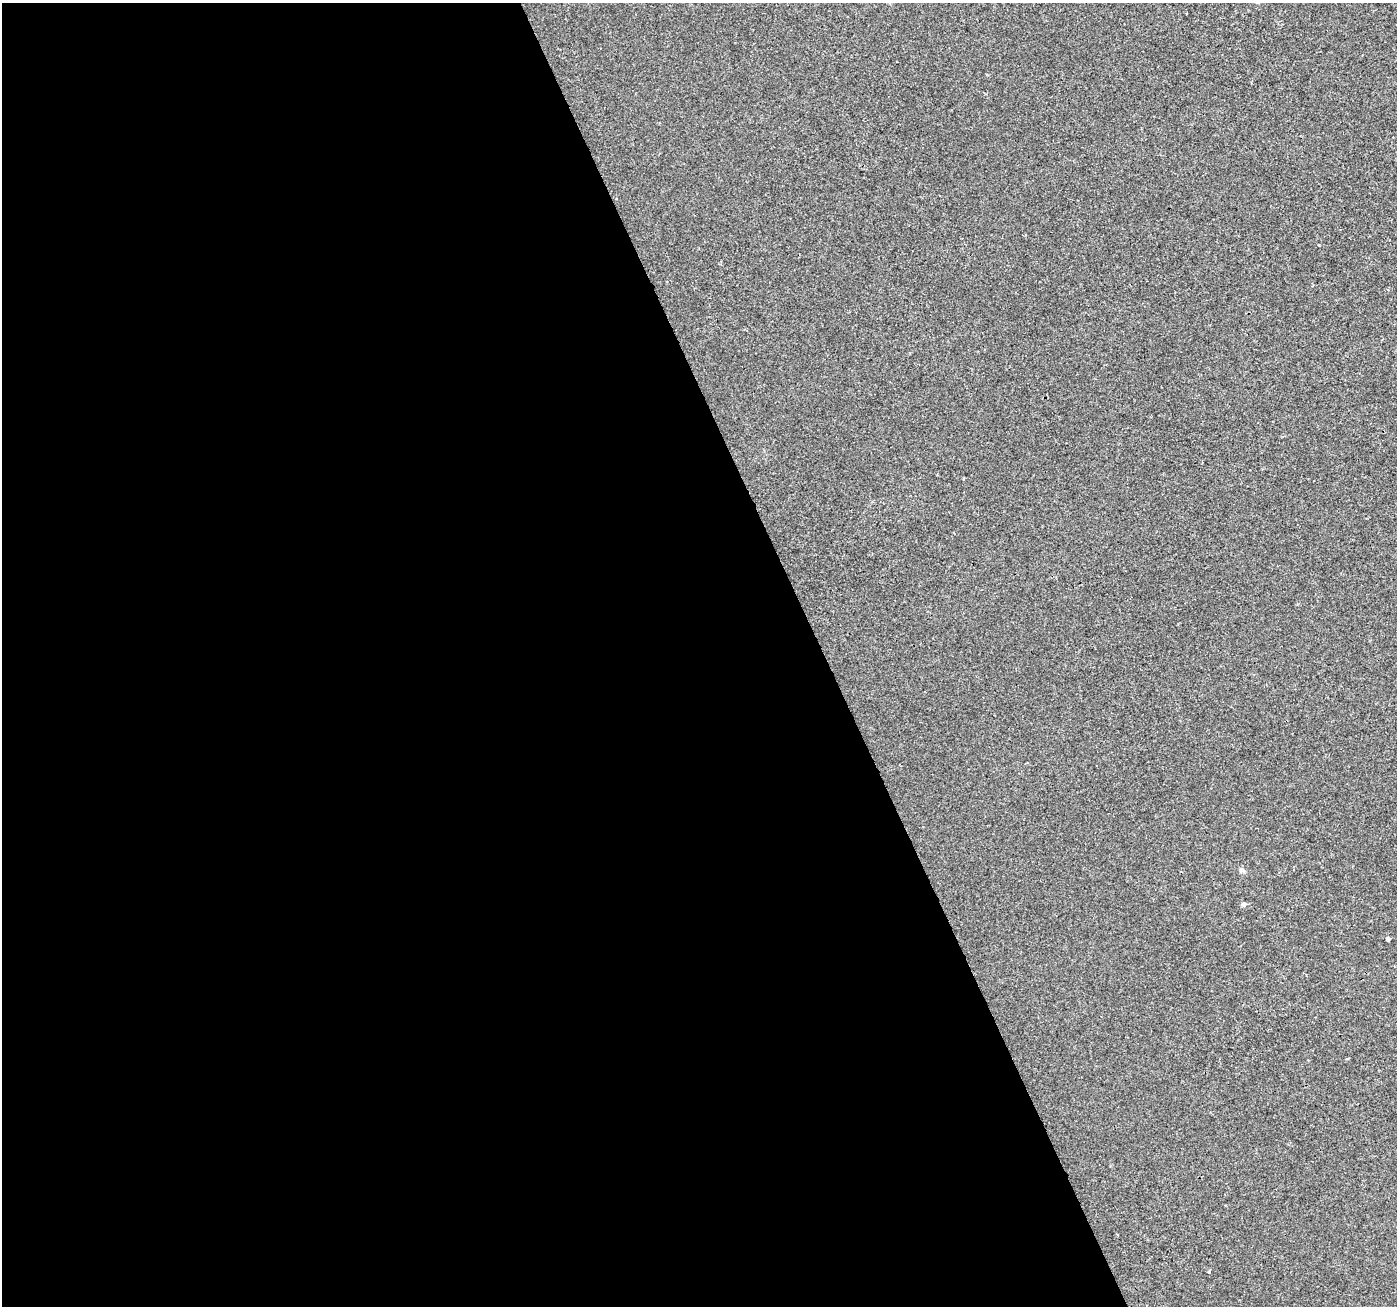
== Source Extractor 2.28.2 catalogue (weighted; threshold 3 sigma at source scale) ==
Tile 9 of 4 x 4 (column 1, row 3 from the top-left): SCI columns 3-1397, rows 1443-2746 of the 5583 x 5434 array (HDU 1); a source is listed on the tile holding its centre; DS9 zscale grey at full resolution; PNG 1399 x 1308 px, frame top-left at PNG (2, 3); no overlay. Shown black and unused: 59% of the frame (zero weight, under 2 of 3 exposures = <1% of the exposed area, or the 3 px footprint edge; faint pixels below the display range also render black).
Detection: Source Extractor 2.28.2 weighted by HDU 2 'WHT'; one run over the whole footprint, this tile lists its part. Background -2.91e-04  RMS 0.0028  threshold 0.0126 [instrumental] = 3 sigma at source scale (4.5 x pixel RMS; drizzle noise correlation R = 1.50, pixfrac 1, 0.0396/0.0396 arcsec/px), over >= 5 px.
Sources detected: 4; all 4 listed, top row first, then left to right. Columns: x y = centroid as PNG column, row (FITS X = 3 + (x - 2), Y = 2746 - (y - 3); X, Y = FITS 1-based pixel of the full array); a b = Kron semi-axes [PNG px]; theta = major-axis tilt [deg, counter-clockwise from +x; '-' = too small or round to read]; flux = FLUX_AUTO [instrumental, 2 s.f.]
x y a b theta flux
1242 870 9 5 -22 0.72
1243 904 5 4 - 1.1
1388 939 4 3 - 3.8
1209 1272 4 3 - 0.33